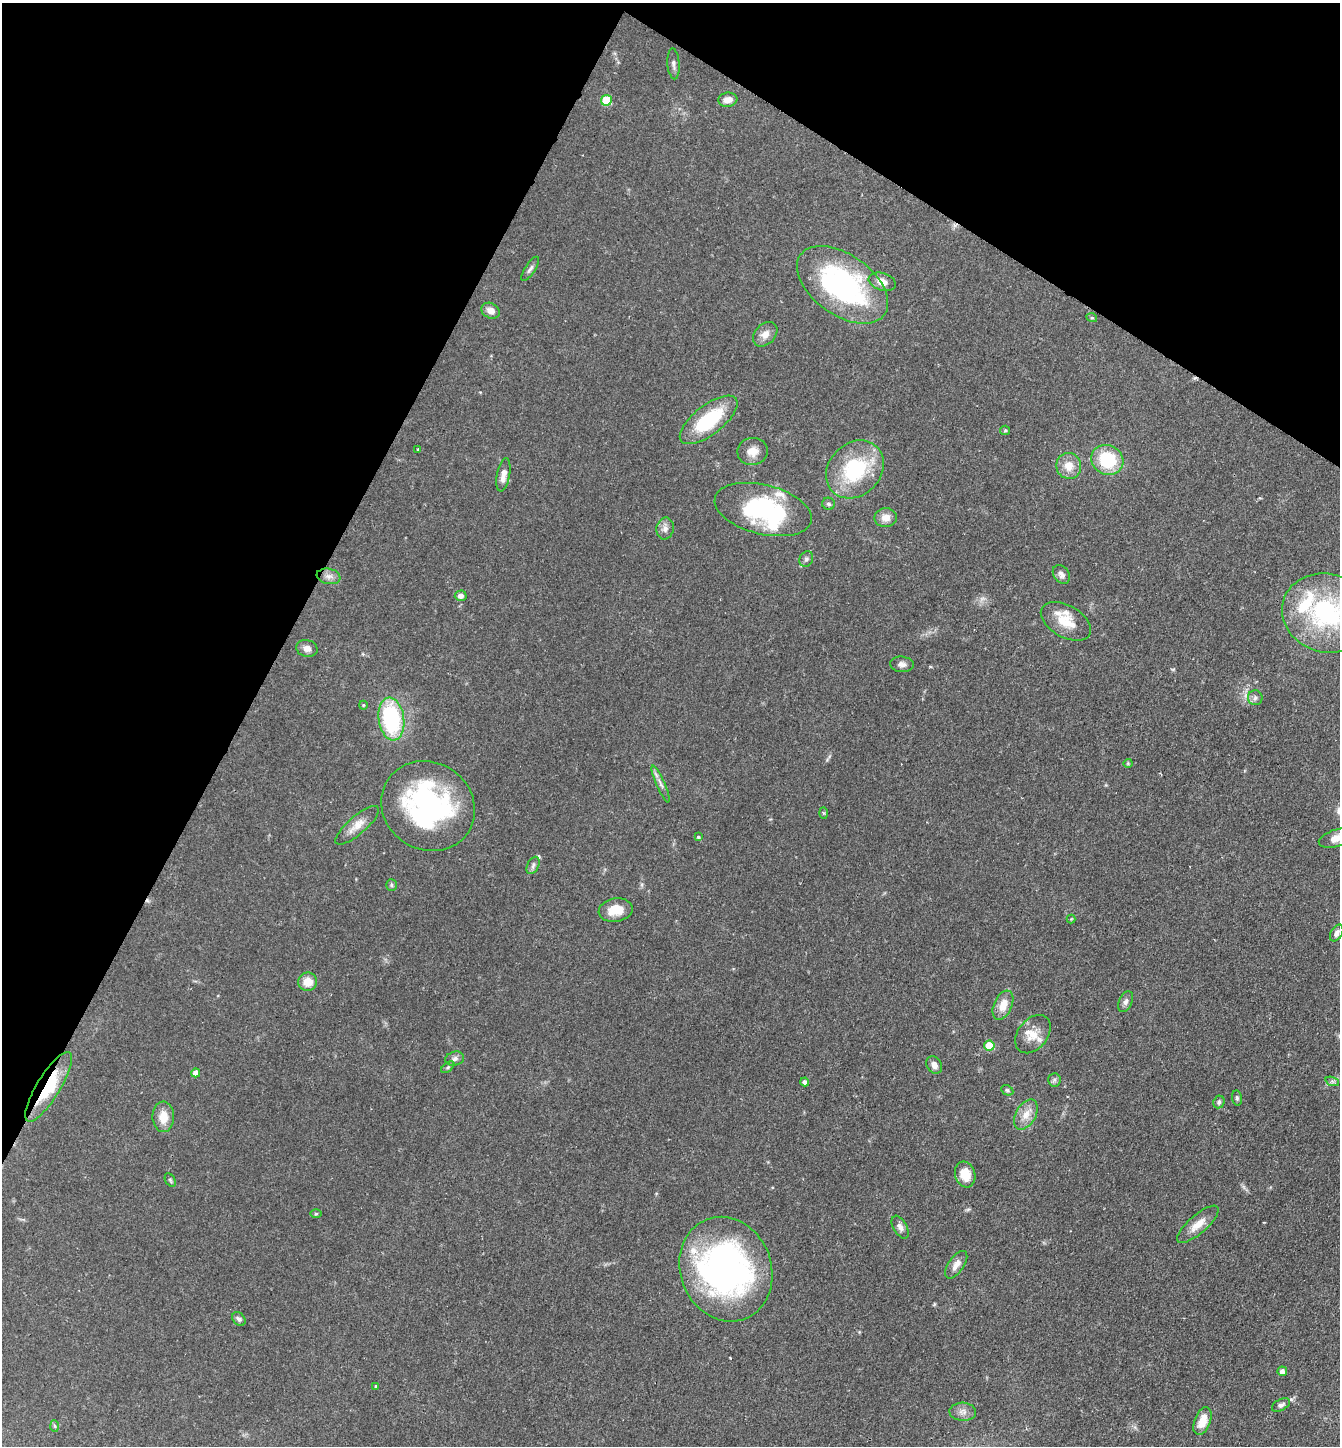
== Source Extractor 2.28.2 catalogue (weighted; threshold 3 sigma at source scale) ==
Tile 2 of 4 x 4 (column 2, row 1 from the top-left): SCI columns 1486-2823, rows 4333-5776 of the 5783 x 5776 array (HDU 1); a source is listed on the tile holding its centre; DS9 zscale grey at full resolution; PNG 1342 x 1448 px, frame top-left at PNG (2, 3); each listed source drawn as its Kron ellipse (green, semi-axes under 4 px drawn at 4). Shown black and unused: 28% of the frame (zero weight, under 2 of 3 exposures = <1% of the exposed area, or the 3 px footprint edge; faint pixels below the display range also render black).
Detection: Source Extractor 2.28.2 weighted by HDU 2 'WHT'; one run over the whole footprint, this tile lists its part. Background 0.0527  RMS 0.005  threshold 0.0226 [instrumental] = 3 sigma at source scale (4.5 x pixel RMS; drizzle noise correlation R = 1.50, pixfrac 1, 0.05/0.05 arcsec/px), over >= 5 px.
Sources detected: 86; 2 inside a brighter object's white glare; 2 cosmic-ray / hot-pixel residue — neither listed nor drawn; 6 inside a brighter listed object's ellipse — not listed separately; the other 76 listed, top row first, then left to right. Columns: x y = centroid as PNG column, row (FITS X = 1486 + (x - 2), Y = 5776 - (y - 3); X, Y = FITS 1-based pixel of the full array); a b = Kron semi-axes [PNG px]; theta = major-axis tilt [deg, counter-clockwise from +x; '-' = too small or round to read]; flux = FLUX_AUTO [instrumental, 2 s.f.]
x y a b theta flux
673 64 15 6 -85 1.9
606 100 5 5 - 19
728 100 9 7 7 4.2
530 269 14 5 57 1.7
882 282 14 8 -18 4.7
842 285 52 30 -36 97
491 311 9 7 -28 3.6
1092 318 5 3 - 0.51
765 334 14 10 45 4.3
709 420 35 14 38 32
1005 430 5 4 - 0.61
418 449 4 4 - 0.5
753 451 15 13 9 5.4
1107 460 16 14 -28 26
1069 466 13 12 - 6.7
855 469 31 26 46 38
503 475 17 6 79 3.9
828 504 6 6 - 1.1
763 510 49 24 -14 59
886 518 11 9 1 4.5
665 528 11 8 77 2.8
806 559 8 6 59 1.4
1061 574 10 7 -53 2.2
329 576 12 7 -11 2.8
461 596 6 5 - 2.1
1326 613 45 39 -17 69
1066 621 27 16 -30 12
307 648 11 8 -15 3.1
902 664 12 8 -4 2.5
1255 698 7 7 - 1.6
363 705 4 4 - 0.52
391 719 21 12 -82 51
1128 763 4 4 - 0.52
660 784 20 4 -66 2.3
428 806 48 43 -33 100
823 813 6 4 -88 0.65
357 825 27 9 41 6.2
698 837 4 3 - 0.78
1337 838 19 8 17 6
533 865 9 5 64 1.5
391 885 6 5 - 0.84
616 910 17 12 10 8
1071 919 4 4 - 0.45
1337 933 9 6 61 2.3
308 982 9 9 - 6.8
1126 1002 11 6 66 1.9
1003 1005 15 9 65 7.1
1033 1034 21 14 51 8.2
989 1046 5 5 - 15
455 1059 9 7 16 1.9
934 1065 9 7 -59 2.9
448 1067 7 4 36 0.83
196 1073 4 4 - 4.1
1054 1080 7 6 - 1.2
1332 1081 7 4 -19 1.1
805 1082 4 4 - 1.6
49 1087 40 11 59 29
1007 1090 6 5 - 0.81
1237 1098 8 5 -81 0.97
1219 1102 6 5 - 1.3
1026 1115 16 10 59 5.7
163 1117 15 10 -88 7
965 1174 13 10 -72 8.9
170 1180 7 4 -60 0.84
316 1214 6 4 0 0.62
1198 1224 26 9 41 6.7
900 1227 12 7 -60 2.4
956 1265 16 7 55 3.9
726 1269 53 45 -69 160
239 1319 8 5 -48 1.5
1282 1371 5 4 - 2.3
376 1386 4 3 - 0.51
1281 1405 9 5 28 1.6
963 1412 13 9 -3 3.1
1202 1421 14 8 68 7.6
55 1426 6 4 -87 0.66
Overlapping masked pixels (flux is a lower limit): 1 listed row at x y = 49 1087
Isophote crosses this tile's border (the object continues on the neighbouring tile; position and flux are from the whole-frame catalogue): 2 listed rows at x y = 1326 613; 1337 838